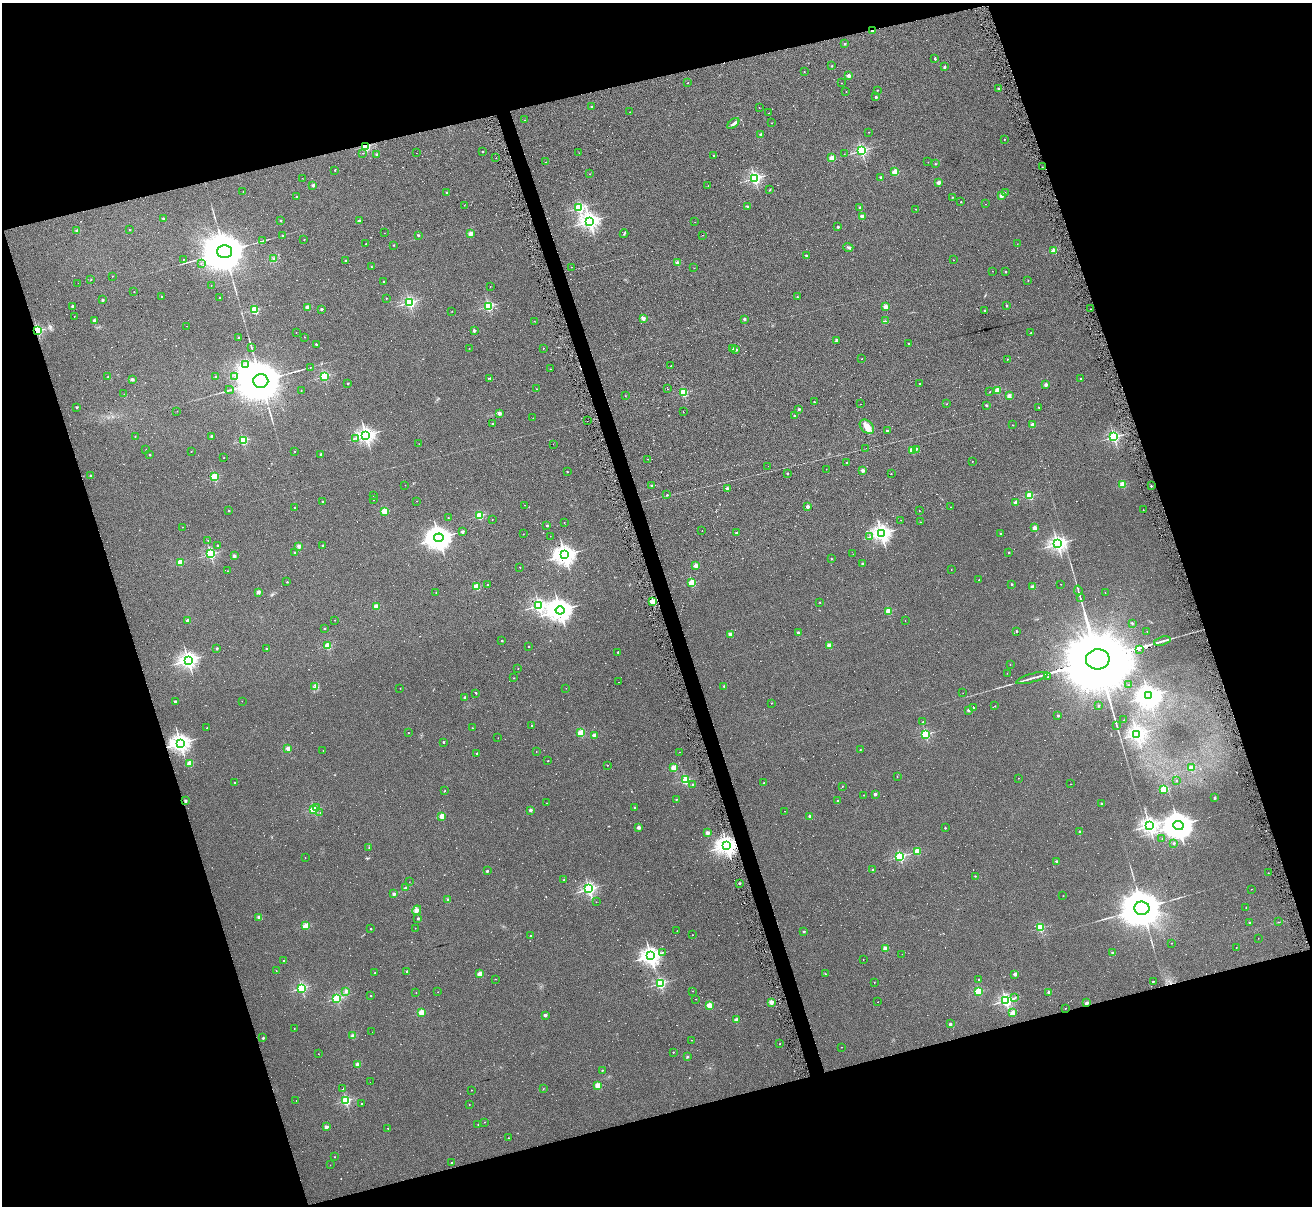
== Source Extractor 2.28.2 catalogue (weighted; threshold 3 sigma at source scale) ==
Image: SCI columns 56-5294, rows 158-4970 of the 5294 x 5235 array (HDU 1 of 3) = the unmasked area's bounding box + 8 px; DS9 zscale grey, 4 x 4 block average (1 PNG px = mean of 4 x 4 image px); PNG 1314 x 1208 px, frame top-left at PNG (2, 3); each listed source drawn as its Kron ellipse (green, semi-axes under 4 px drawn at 4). Shown black and unused: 36% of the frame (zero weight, under 3 of 6 exposures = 3% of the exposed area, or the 3 px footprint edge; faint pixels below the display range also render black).
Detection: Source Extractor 2.28.2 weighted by HDU 2 'WHT'. Background 0.105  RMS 0.051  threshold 0.207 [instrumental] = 3 sigma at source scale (4.09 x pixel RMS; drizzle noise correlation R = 1.36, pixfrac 0.8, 0.05/0.05 arcsec/px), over >= 5 px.
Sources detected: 761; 7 too faint to see at this stretch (4 x 4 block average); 5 inside a brighter object's white glare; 136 cosmic-ray / hot-pixel residue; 2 long thin detections or spike segments (spike, bleed or trail) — neither listed nor drawn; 6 coinciding with a brighter row at this scale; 2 inside a brighter listed object's ellipse — not listed separately; of the other 603, all 500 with FLUX_AUTO >= 5.54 (the completeness limit of this list) listed and drawn (103 fainter detections not listed), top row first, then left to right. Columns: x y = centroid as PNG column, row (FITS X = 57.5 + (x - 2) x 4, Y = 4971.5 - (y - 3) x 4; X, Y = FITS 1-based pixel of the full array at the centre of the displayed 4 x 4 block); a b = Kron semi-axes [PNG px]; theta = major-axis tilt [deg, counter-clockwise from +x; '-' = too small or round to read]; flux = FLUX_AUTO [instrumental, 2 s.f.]
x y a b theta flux
872 31 2 2 - 28
845 44 2 2 - 52
935 59 2 2 - 37
831 66 2 2 - 33
944 67 2 2 - 110
804 72 2 2 - 12
848 75 2 2 - 410
688 83 2 2 - 13
841 83 2 2 - 8.3
998 88 2 2 - 63
877 90 2 2 - 24
846 92 2 2 - 5.9
876 97 2 2 - 150
592 107 2 2 - 140
759 107 2 2 - 13
630 112 2 2 - 14
769 113 2 2 - 22
525 120 2 2 - 5.7
772 123 2 2 - 16
733 124 7 2 39 59
869 132 2 2 - 14
761 134 2 2 - 220
1004 139 2 2 - 35
366 146 2 2 - 3000
861 150 2 2 - 5300
482 151 2 2 - 50
363 153 2 2 - 13
416 153 2 2 - 6.4
579 153 2 2 - 12
377 154 2 2 - 110
844 154 2 2 - 6.1
714 156 2 2 - 32
496 158 2 2 - 8.7
832 158 2 2 - 710
546 162 2 2 - 6.4
928 162 2 2 - 6.2
935 164 2 2 - 24
1042 167 2 2 - 17
335 170 2 2 - 37
895 172 2 2 - 1200
590 174 2 2 - 5.8
881 177 2 2 - 130
302 178 2 2 - 5.8
755 178 2 2 - 6300
938 183 2 2 - 340
313 185 2 2 - 190
708 186 2 2 - 13
770 190 2 2 - 15
243 192 2 2 - 7.8
446 192 2 2 - 47
1005 193 2 2 - 12
1002 195 2 2 - 530
297 197 2 2 - 130
952 197 2 2 - 23
961 202 2 2 - 17
986 204 2 2 - 7.8
464 205 2 2 - 9.1
747 206 3 2 - 19
860 207 2 2 - 85
579 208 2 2 - 3500
916 209 2 2 - 18
862 216 2 2 - 420
163 219 2 2 - 67
280 220 2 2 - 60
359 221 2 2 - 190
590 221 3 2 - 13000
695 222 2 2 - 6.5
838 227 2 2 - 74
129 230 2 2 - 20
77 231 2 2 - 250
384 233 2 2 - 7.3
471 234 2 2 - 660
624 234 4 2 - 26
418 235 2 2 - 99
703 235 2 2 - 7.5
282 236 2 2 - 85
304 239 2 2 - 22
263 241 3 2 - 17
366 244 2 2 - 25
1017 244 2 2 - 8.2
394 245 2 2 - 21
848 247 5 2 - 33
1054 251 2 2 - 1000
224 252 7 6 - 140000
806 255 2 2 - 54
273 259 2 2 - 10
183 260 2 2 - 6.6
346 260 2 2 - 42
953 260 2 2 - 7.1
678 263 2 2 - 440
201 264 2 2 - 13
371 267 2 2 - 29
572 267 2 2 - 5.7
694 268 2 2 - 7.9
992 271 2 2 - 5.6
1006 272 2 2 - 47
112 276 2 2 - 9.6
91 279 2 2 - 14
1028 280 2 2 - 21
384 281 2 2 - 36
78 283 2 2 - 10
211 285 2 2 - 6.7
490 287 2 2 - 13
134 292 2 2 - 14
161 297 2 2 - 27
220 297 2 2 - 64
797 297 2 2 - 50
386 298 2 2 - 33
102 300 2 2 - 100
409 302 2 2 - 5400
73 306 2 2 - 180
488 306 2 2 - 3700
1007 306 2 2 - 76
308 307 2 2 - 610
885 307 2 2 - 620
322 309 2 2 - 120
1091 309 2 2 - 13
254 310 2 2 - 2300
985 310 2 2 - 92
452 311 2 2 - 6
74 316 2 2 - 8.6
643 318 2 2 - 430
744 319 2 2 - 150
94 321 2 2 - 200
534 321 2 2 - 9.9
885 321 2 2 - 11
187 326 2 2 - 5.7
37 330 2 2 - 3800
474 330 2 2 - 220
296 332 2 2 - 9.8
1031 333 2 2 - 26
238 337 2 2 - 17
305 337 2 2 - 13
836 341 2 2 - 60
908 343 2 2 - 9.6
316 344 2 2 - 34
252 347 2 2 - 14
469 348 2 2 - 9.9
543 348 2 2 - 23
733 348 2 2 - 67
736 350 2 2 - 93
862 359 2 2 - 9.8
1007 359 2 2 - 18
245 364 2 2 - 21
671 366 2 2 - 7.7
310 368 2 2 - 14
550 369 2 2 - 26
108 376 2 2 - 14
324 376 2 2 - 3300
216 377 2 2 - 170
234 377 2 2 - 5.7
490 378 2 2 - 37
1080 378 2 2 - 32
132 380 3 3 - 48
261 381 7 6 - 160000
348 383 2 2 - 62
920 384 2 2 - 46
1046 385 2 2 - 270
536 389 2 2 - 6.2
667 389 2 2 - 12
230 390 4 2 - 22
301 390 2 2 - 9.6
998 390 2 2 - 820
683 392 2 2 - 2000
990 392 2 2 - 12
124 394 2 2 - 8.9
625 396 2 2 - 5.9
1009 396 2 2 - 470
814 402 2 2 - 41
860 404 2 2 - 7.2
946 404 2 2 - 14
986 405 2 2 - 120
77 407 2 2 - 78
1039 407 2 2 - 26
799 409 2 2 - 98
177 411 2 2 - 9.2
683 412 2 2 - 12
499 413 2 2 - 360
794 416 2 2 - 100
533 418 2 2 - 8
587 421 2 2 - 7.5
493 424 2 2 - 100
1032 424 2 2 - 320
1013 425 2 2 - 17
867 427 8 5 -45 210
887 431 2 2 - 140
366 435 3 2 - 12000
135 436 2 2 - 9.3
212 436 2 2 - 160
1114 437 2 2 - 5100
355 438 2 2 - 9.8
243 440 2 2 - 2600
419 444 2 2 - 8.1
553 444 2 2 - 5.6
866 448 2 2 - 11
146 449 2 2 - 6.2
916 449 4 2 - 34
912 450 2 2 - 790
191 451 2 2 - 8.2
295 451 2 2 - 14
321 454 2 2 - 140
150 455 2 2 - 54
224 458 2 2 - 6.8
648 459 2 2 - 13
972 461 2 2 - 14
847 462 2 2 - 23
768 466 2 2 - 7.2
826 469 2 2 - 9.4
863 470 2 2 - 290
567 472 2 2 - 27
787 473 2 2 - 60
891 474 2 2 - 15
91 476 2 2 - 140
214 477 2 2 - 1800
1123 484 2 2 - 1000
405 485 2 2 - 5.7
651 485 2 2 - 34
1151 486 2 2 - 50
727 488 2 2 - 210
373 495 2 2 - 13
667 495 2 2 - 46
1030 496 2 2 - 1800
374 500 2 2 - 16
417 501 2 2 - 6.9
323 502 2 2 - 110
1016 503 2 2 - 470
524 505 2 2 - 6
808 506 2 2 - 260
295 507 2 2 - 41
950 507 2 2 - 15
1143 510 2 2 - 16
229 511 2 2 - 58
384 511 2 2 - 1100
919 511 2 2 - 8
480 516 2 2 - 1900
448 518 2 2 - 17
492 520 2 2 - 10
901 520 2 2 - 13
920 522 2 2 - 17
564 523 2 2 - 9.6
547 525 2 2 - 100
182 527 2 2 - 8
1035 528 2 2 - 600
702 531 2 2 - 7.1
462 532 2 2 - 190
737 533 2 2 - 110
881 533 3 3 - 13000
523 534 2 2 - 7.7
1001 534 2 2 - 83
550 536 2 2 - 5.7
870 537 2 2 - 13
439 538 5 4 - 27000
208 540 2 2 - 18
1058 544 2 2 - 11000
323 545 2 2 - 47
218 546 2 2 - 83
299 546 2 2 - 510
1009 552 2 2 - 41
295 553 2 2 - 93
211 554 2 2 - 3500
853 554 2 2 - 8
565 555 3 3 - 17000
234 556 2 2 - 250
832 559 2 2 - 22
180 562 2 2 - 1100
863 564 2 2 - 110
696 566 2 2 - 440
520 567 2 2 - 15
951 569 2 2 - 10
227 571 2 2 - 15
979 580 2 2 - 37
287 582 2 2 - 29
692 583 2 2 - 1600
1012 584 2 2 - 60
1061 584 2 2 - 14
487 585 2 2 - 19
476 587 2 2 - 1300
1032 587 2 2 - 440
1078 590 5 2 - 22
259 592 2 2 - 230
1105 592 2 2 - 14
436 593 2 2 - 18
1080 597 4 2 - 27
652 601 2 2 - 1300
820 602 2 2 - 10
376 606 2 2 - 670
539 606 2 2 - 6500
560 610 4 4 - 24000
888 611 2 2 - 960
335 620 2 2 - 14
905 620 2 2 - 5.6
188 621 2 2 - 390
1132 623 2 2 - 19
325 628 2 2 - 46
1016 631 2 2 - 61
1147 631 2 2 - 11
798 633 2 2 - 180
730 634 2 2 - 380
502 641 2 2 - 48
1162 641 8 2 17 73
328 646 2 2 - 1400
829 646 2 2 - 620
529 647 2 2 - 22
217 648 2 2 - 76
267 649 2 2 - 61
1139 650 2 2 - 7.7
618 652 2 2 - 44
1098 659 12 10 5 480000
188 660 3 2 - 12000
1010 664 2 2 - 11
518 669 2 2 - 6
1007 673 2 2 - 7.3
1048 677 2 2 - 7.5
514 678 2 2 - 23
1032 678 16 2 16 110
619 682 2 2 - 8.4
1128 685 2 2 - 15
724 686 2 2 - 47
315 687 3 2 - 31
400 688 2 2 - 6.5
566 688 2 2 - 5.6
476 693 2 2 - 30
963 693 2 2 - 5.7
1149 696 3 3 - 19000
465 697 2 2 - 140
242 701 2 2 - 8.2
175 702 2 2 - 110
771 703 2 2 - 22
995 706 2 2 - 15
1098 706 2 2 - 66
973 708 2 2 - 16
968 710 2 2 - 160
1058 715 2 2 - 110
1124 720 2 2 - 12
923 722 2 2 - 26
531 725 2 2 - 18
1117 726 3 2 - 19
207 728 2 2 - 16
472 728 2 2 - 18
408 733 2 2 - 13
581 733 2 2 - 1300
925 734 2 2 - 2900
1137 734 2 2 - 8300
594 735 2 2 - 550
498 738 2 2 - 7.8
443 742 2 2 - 64
180 743 3 3 - 15000
288 749 2 2 - 660
860 750 2 2 - 23
323 751 2 2 - 8.8
536 752 2 2 - 7.1
679 752 2 2 - 6.6
476 754 2 2 - 36
548 761 2 2 - 26
190 763 2 2 - 990
608 765 2 2 - 9.2
1191 767 2 2 - 300
674 768 2 2 - 1100
897 777 2 2 - 13
1018 778 2 2 - 7.8
685 780 2 2 - 2600
1176 780 2 2 - 21
234 783 2 2 - 21
764 783 2 2 - 67
692 784 2 2 - 84
1071 784 2 2 - 7.1
842 786 2 2 - 15
1164 789 2 2 - 1300
444 791 2 2 - 11
875 794 2 2 - 220
863 795 2 2 - 11
1214 798 2 2 - 110
676 799 2 2 - 34
838 800 2 2 - 25
185 801 2 2 - 150
546 803 2 2 - 10
1102 804 2 2 - 99
317 808 2 2 - 46
634 808 2 2 - 23
314 809 2 2 - 2500
530 810 2 2 - 210
785 811 2 2 - 9.3
320 812 2 2 - 5.6
442 816 2 2 - 910
810 816 2 2 - 220
1149 825 3 2 - 11000
1178 825 5 4 - 46000
639 827 2 2 - 230
945 828 2 2 - 39
1079 831 2 2 - 68
707 833 2 2 - 350
1162 839 2 2 - 5.7
1174 843 2 2 - 79
727 846 3 3 - 16000
369 848 2 2 - 11
917 851 2 2 - 1200
900 856 2 2 - 3600
305 858 2 2 - 20
1056 861 2 2 - 20
873 870 2 2 - 110
487 871 2 2 - 110
1268 873 2 2 - 15
975 876 2 2 - 28
564 880 2 2 - 86
409 882 2 2 - 9.4
739 883 2 2 - 110
405 888 4 2 - 42
589 889 2 2 - 7000
1251 889 2 2 - 11
394 894 2 2 - 220
1063 896 2 2 - 13
448 899 2 2 - 24
596 902 2 2 - 8
1142 908 7 6 - 110000
1246 908 2 2 - 9.9
417 910 5 3 - 92
259 917 3 3 - 41
418 918 2 2 - 83
1250 922 2 2 - 38
1279 922 2 2 - 6.3
305 926 2 2 - 1000
415 928 2 2 - 10
1040 928 2 2 - 1900
371 929 2 2 - 62
677 931 2 2 - 14
804 932 2 2 - 70
693 935 2 2 - 8.8
530 936 2 2 - 73
1258 938 2 2 - 5.5
1172 943 2 2 - 8.3
1236 947 2 2 - 11
885 948 2 2 - 700
662 952 2 2 - 20
1112 953 2 2 - 77
902 954 2 2 - 5.6
651 956 3 3 - 14000
863 960 2 2 - 8.3
284 961 2 2 - 30
276 971 2 2 - 8.7
407 971 2 2 - 54
374 973 2 2 - 30
480 974 2 2 - 640
825 974 2 2 - 11
1015 974 2 2 - 410
495 979 2 2 - 5.8
979 980 2 2 - 49
1153 981 2 2 - 44
874 982 2 2 - 7.5
660 983 2 2 - 3900
302 988 2 2 - 3800
346 991 2 2 - 20
693 991 2 2 - 12
438 992 2 2 - 6.1
978 992 2 2 - 1800
1049 992 2 2 - 340
416 993 2 2 - 11
371 996 2 2 - 28
1015 997 2 2 - 18
337 998 2 2 - 2700
696 999 2 2 - 11
1006 1000 2 2 - 6500
771 1002 2 2 - 720
878 1002 2 2 - 7.9
1086 1003 2 2 - 280
709 1005 2 2 - 1100
1065 1008 2 2 - 7.9
421 1013 2 2 - 1100
1013 1013 2 2 - 520
545 1015 2 2 - 250
736 1020 2 2 - 420
950 1024 2 2 - 150
294 1029 2 2 - 15
372 1032 2 2 - 6.5
353 1036 2 2 - 660
263 1038 2 2 - 84
691 1040 2 2 - 8.3
780 1044 2 2 - 30
842 1047 2 2 - 10
673 1052 2 2 - 38
318 1054 2 2 - 10
687 1057 2 2 - 14
358 1064 2 2 - 450
602 1070 2 2 - 36
370 1082 2 2 - 6
598 1085 2 2 - 890
343 1089 2 2 - 9.8
543 1089 2 2 - 8.4
471 1090 2 2 - 11
346 1100 2 2 - 3300
296 1101 2 2 - 6.5
362 1103 2 2 - 8.4
469 1104 2 2 - 6.9
485 1122 2 2 - 15
478 1125 2 2 - 8.4
326 1127 2 2 - 350
388 1128 2 2 - 7.9
508 1138 2 2 - 15
334 1157 2 2 - 16
452 1163 2 2 - 63
330 1165 2 2 - 6
Overlapping masked pixels (flux is a lower limit): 5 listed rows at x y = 872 31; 366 146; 37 330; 727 846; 1086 1003
Diffuse or blended objects may show on this block-average render without a row.